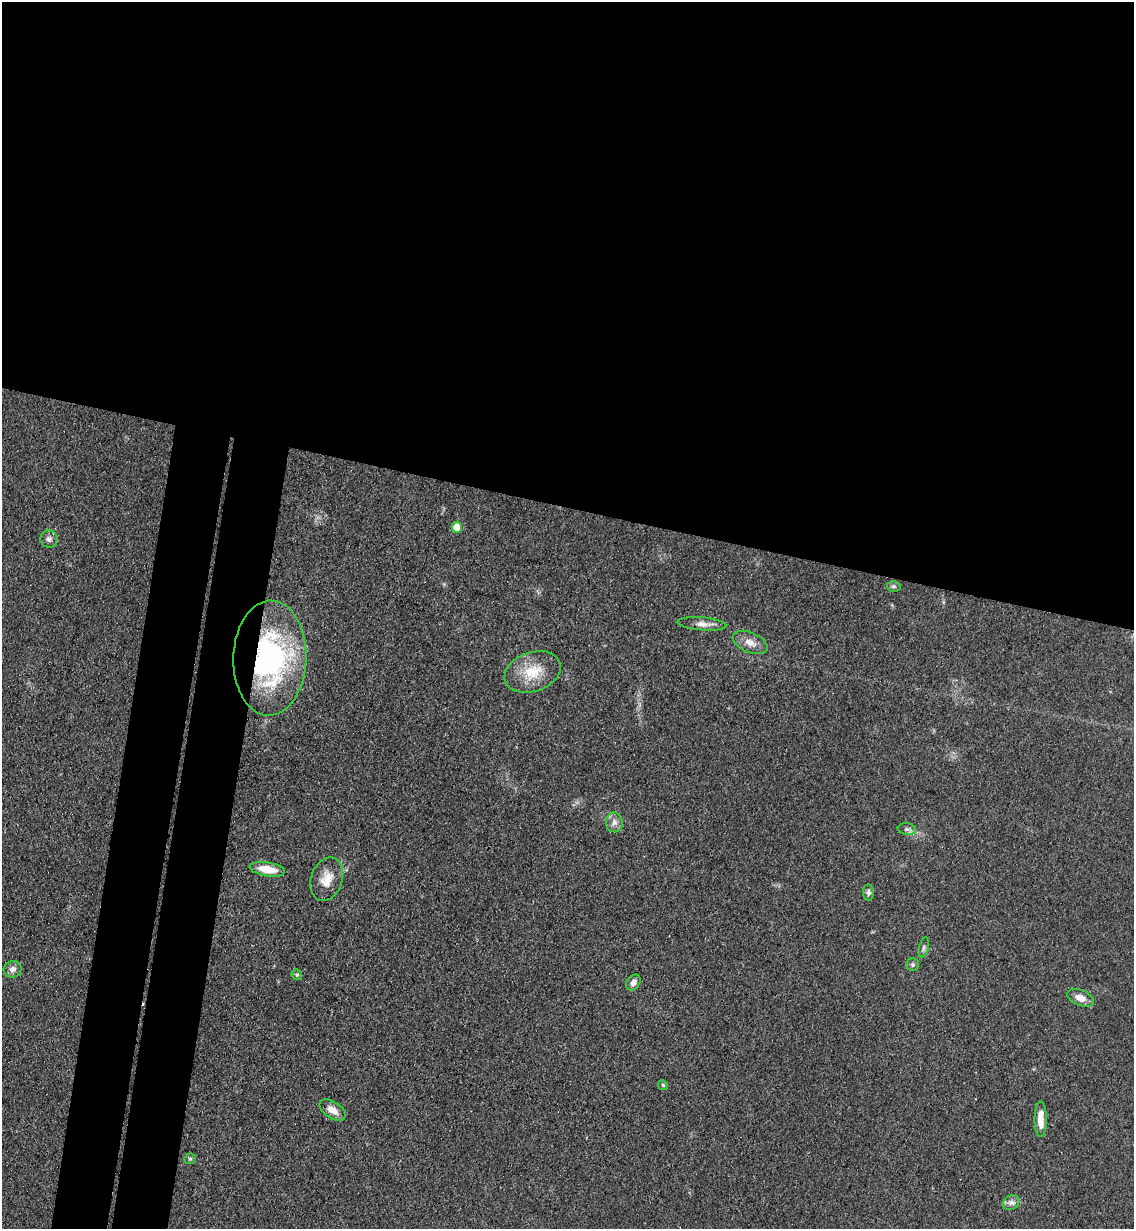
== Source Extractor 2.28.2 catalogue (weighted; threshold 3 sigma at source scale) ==
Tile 3 of 4 x 4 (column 3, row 1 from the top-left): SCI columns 2560-3691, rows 3696-4922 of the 5000 x 4935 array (HDU 1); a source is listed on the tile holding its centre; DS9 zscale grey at full resolution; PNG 1136 x 1231 px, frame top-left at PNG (2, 2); each listed source drawn as its Kron ellipse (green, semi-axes under 4 px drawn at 4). Shown black and unused: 48% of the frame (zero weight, under 3 of 4 exposures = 5% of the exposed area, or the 3 px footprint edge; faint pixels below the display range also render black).
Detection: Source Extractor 2.28.2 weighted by HDU 2 'WHT'; one run over the whole footprint, this tile lists its part. Background 0.112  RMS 0.0077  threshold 0.0347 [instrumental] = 3 sigma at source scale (4.5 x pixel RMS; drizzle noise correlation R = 1.50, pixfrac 1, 0.05/0.05 arcsec/px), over >= 5 px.
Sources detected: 23; all 23 listed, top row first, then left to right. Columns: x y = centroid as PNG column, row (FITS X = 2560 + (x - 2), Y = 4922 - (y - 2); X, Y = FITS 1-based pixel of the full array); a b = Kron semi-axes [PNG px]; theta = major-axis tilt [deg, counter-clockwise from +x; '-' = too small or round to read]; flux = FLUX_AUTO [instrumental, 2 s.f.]
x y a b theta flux
457 527 5 5 - 19
49 539 8 8 - 3.3
894 586 7 5 1 1.5
702 624 24 6 -5 5.9
750 643 18 10 -23 7.8
270 658 57 36 88 150
533 672 29 19 19 24
614 822 10 8 -89 3.9
907 829 9 6 -8 2.6
267 869 18 7 -9 16
327 879 22 15 71 13
868 893 8 5 -87 2.2
924 947 10 4 76 1.8
912 965 6 6 - 1.7
12 969 9 8 - 3.9
297 975 5 5 - 1.4
633 982 9 6 54 3.6
1080 998 14 7 -22 7
663 1085 5 4 - 1
333 1110 15 8 -33 7.5
1041 1119 18 6 90 11
190 1159 6 5 - 1.2
1011 1202 9 7 34 3.3
Overlapping masked pixels (flux is a lower limit): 1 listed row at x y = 270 658